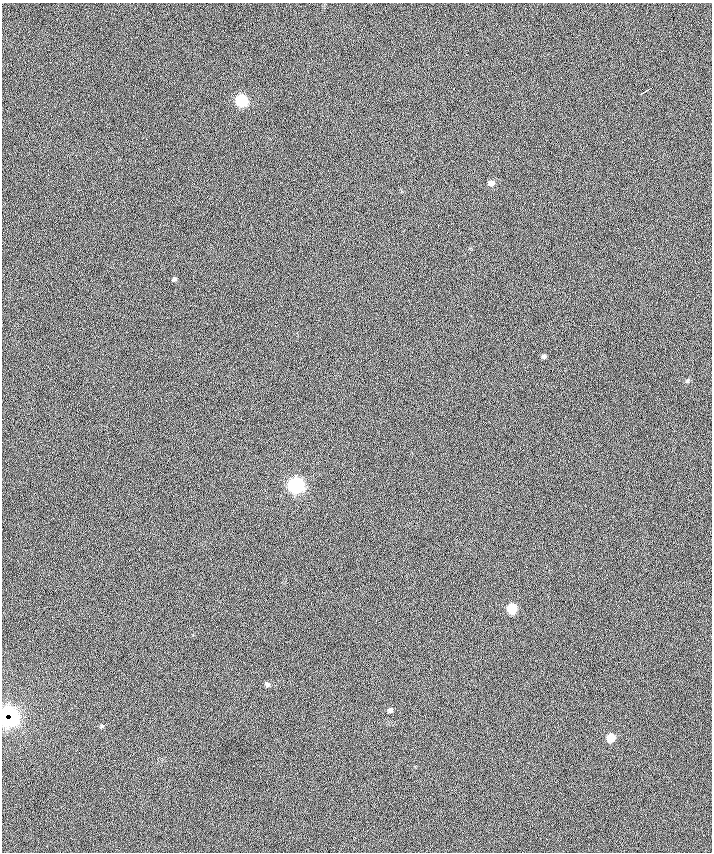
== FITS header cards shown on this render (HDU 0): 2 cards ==
NAXIS1  =                  710 /
NAXIS2  =                  850 /

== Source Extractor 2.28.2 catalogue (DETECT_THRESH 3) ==
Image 710 x 850 px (HDU 0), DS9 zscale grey, 1 PNG px = 1 image px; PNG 714 x 854 px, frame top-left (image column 1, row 850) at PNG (2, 3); no overlay
Background -0.23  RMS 28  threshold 83.4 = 3 sigma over >= 5 px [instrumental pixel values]
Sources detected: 16; all 16 listed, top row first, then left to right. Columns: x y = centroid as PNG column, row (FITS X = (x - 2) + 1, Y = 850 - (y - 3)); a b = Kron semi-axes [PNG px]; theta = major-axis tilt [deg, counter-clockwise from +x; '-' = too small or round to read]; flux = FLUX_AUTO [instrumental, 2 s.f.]
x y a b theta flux
454 89 3 2 - 3000
647 90 4 2 - 2500
642 93 5 2 - 1700
241 101 7 7 - 140000
491 183 7 7 - 10000
174 279 6 5 - 3200
544 356 5 5 - 4100
687 381 6 5 - 3100
296 485 7 7 - 450000
512 609 6 6 - 71000
267 685 7 6 - 4500
390 710 6 5 - 6100
8 714 11 6 2 590
8 719 11 6 2 170000
101 726 7 5 16 3200
611 738 6 6 - 32000